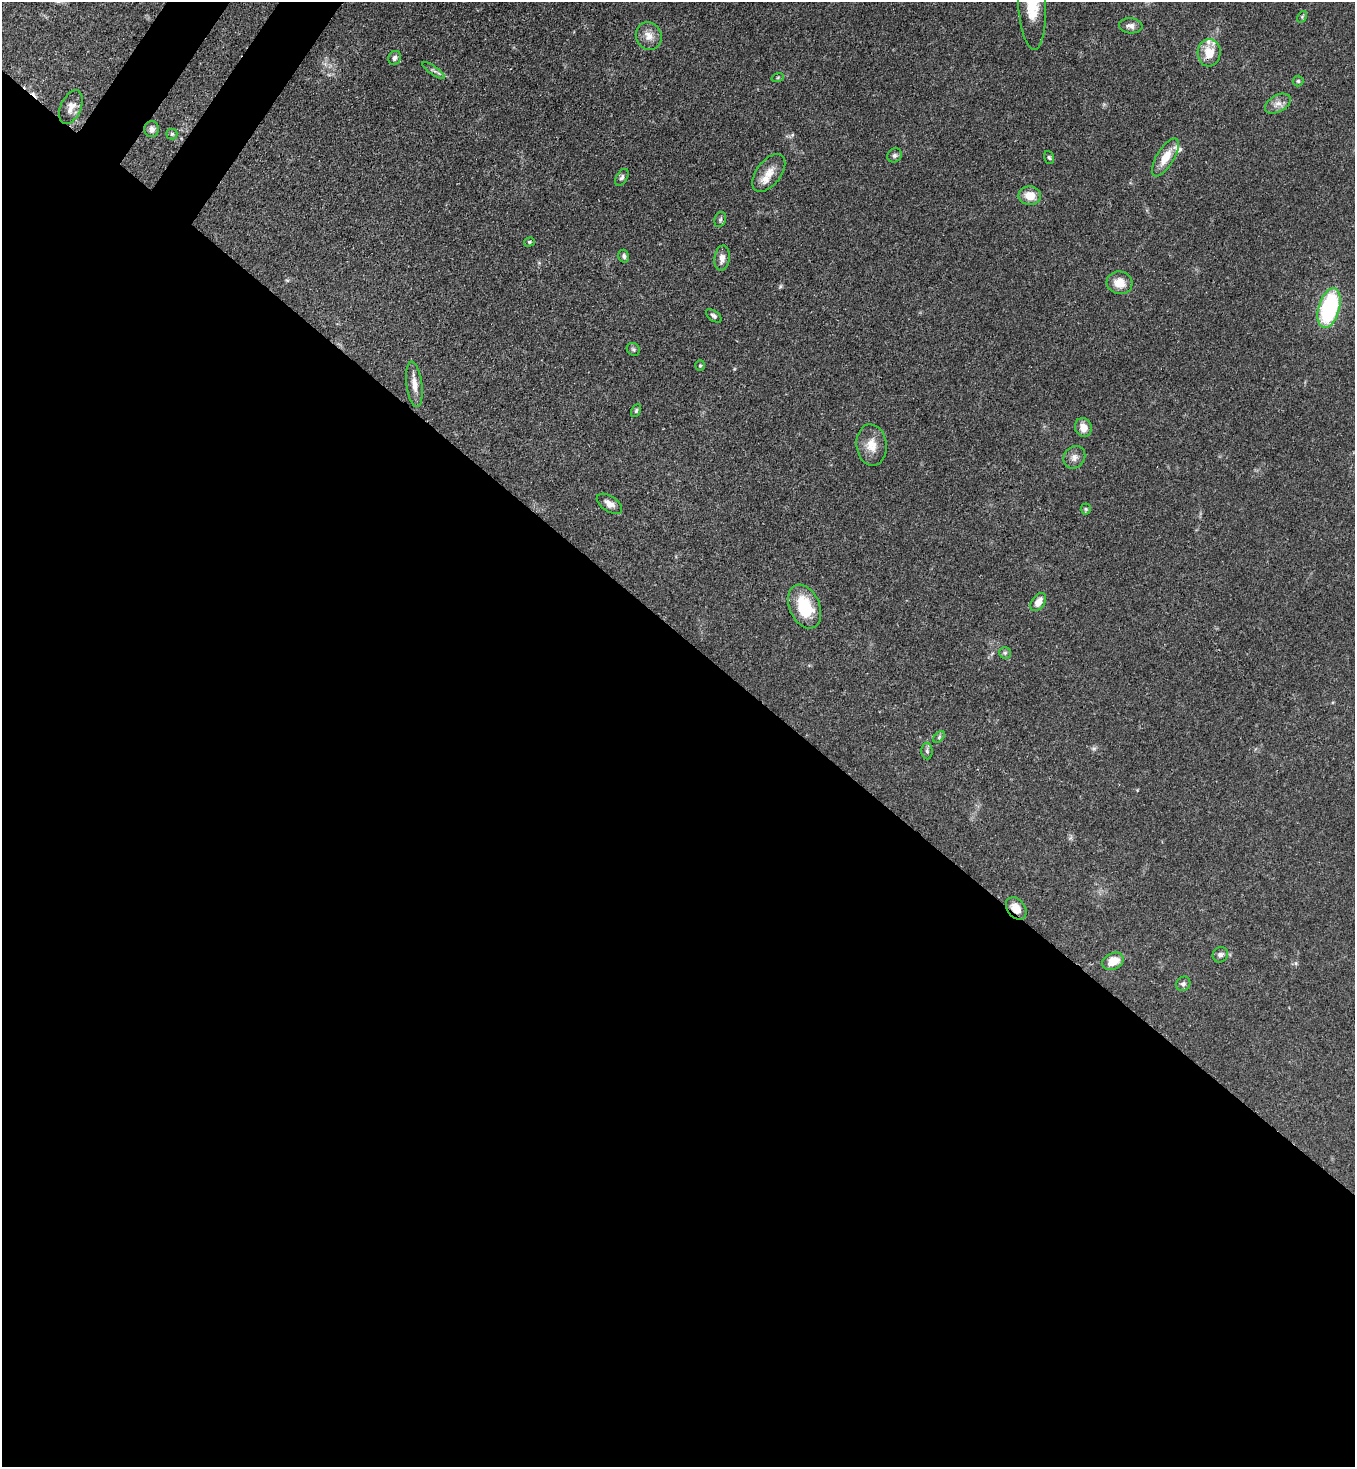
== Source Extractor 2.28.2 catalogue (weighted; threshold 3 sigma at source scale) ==
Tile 14 of 4 x 4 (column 2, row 4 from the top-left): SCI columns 1717-3069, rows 61-1525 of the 5999 x 5977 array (HDU 1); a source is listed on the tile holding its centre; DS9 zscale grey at full resolution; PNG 1357 x 1469 px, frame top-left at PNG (2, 2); each listed source drawn as its Kron ellipse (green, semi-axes under 4 px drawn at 4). Shown black and unused: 58% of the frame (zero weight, under 3 of 4 exposures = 7% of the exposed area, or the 3 px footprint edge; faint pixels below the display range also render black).
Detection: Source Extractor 2.28.2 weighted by HDU 2 'WHT'; one run over the whole footprint, this tile lists its part. Background 0.071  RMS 0.0036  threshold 0.0162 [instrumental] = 3 sigma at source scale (4.5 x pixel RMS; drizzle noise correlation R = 1.50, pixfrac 1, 0.05/0.05 arcsec/px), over >= 5 px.
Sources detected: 48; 1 cosmic-ray / hot-pixel residue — neither listed nor drawn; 3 inside a brighter listed object's ellipse — not listed separately; the other 44 listed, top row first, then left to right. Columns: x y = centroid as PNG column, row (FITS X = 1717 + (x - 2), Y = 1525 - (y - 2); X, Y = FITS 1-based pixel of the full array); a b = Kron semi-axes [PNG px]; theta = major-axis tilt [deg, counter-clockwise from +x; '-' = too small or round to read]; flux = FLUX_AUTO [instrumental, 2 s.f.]
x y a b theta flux
1032 5 45 13 -87 14
1302 17 6 4 57 0.45
1131 26 12 7 -4 1.8
649 36 14 12 -65 3.5
1209 53 13 11 85 6.5
395 58 7 6 - 1.1
434 71 13 3 -36 0.94
778 77 6 4 19 0.52
1298 81 5 5 - 0.53
1278 104 14 8 29 2.5
71 107 18 10 66 3.1
151 129 8 7 - 1.4
172 134 5 5 - 0.62
895 155 7 6 - 0.96
1049 157 7 5 -71 0.59
1166 157 21 9 59 5.6
769 173 22 12 53 4.7
622 177 9 5 59 0.92
1030 196 11 9 -6 5.2
720 219 8 5 69 0.82
529 242 5 4 - 0.59
624 256 6 5 - 0.88
722 258 13 7 83 2.5
1120 283 13 11 -14 4.6
1329 308 20 10 74 39
714 316 9 5 -37 0.91
633 349 7 6 - 0.7
700 366 5 5 - 0.5
414 384 23 8 -83 3.5
636 411 7 4 64 0.63
1083 427 9 8 - 3.4
871 445 21 15 -85 5.4
1074 457 12 10 49 2
609 504 14 7 -33 2.3
1086 509 5 5 - 0.55
1038 602 10 6 54 3.8
805 607 23 15 -66 14
1005 653 6 6 - 0.68
939 737 7 4 47 0.6
927 751 8 5 -89 0.84
1016 908 12 8 -52 4.4
1220 955 8 7 - 1.3
1113 961 11 8 25 6
1183 984 8 6 46 0.99
Overlapping masked pixels (flux is a lower limit): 1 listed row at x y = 1016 908
Isophote crosses this tile's border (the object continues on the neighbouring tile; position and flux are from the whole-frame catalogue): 1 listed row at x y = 1032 5